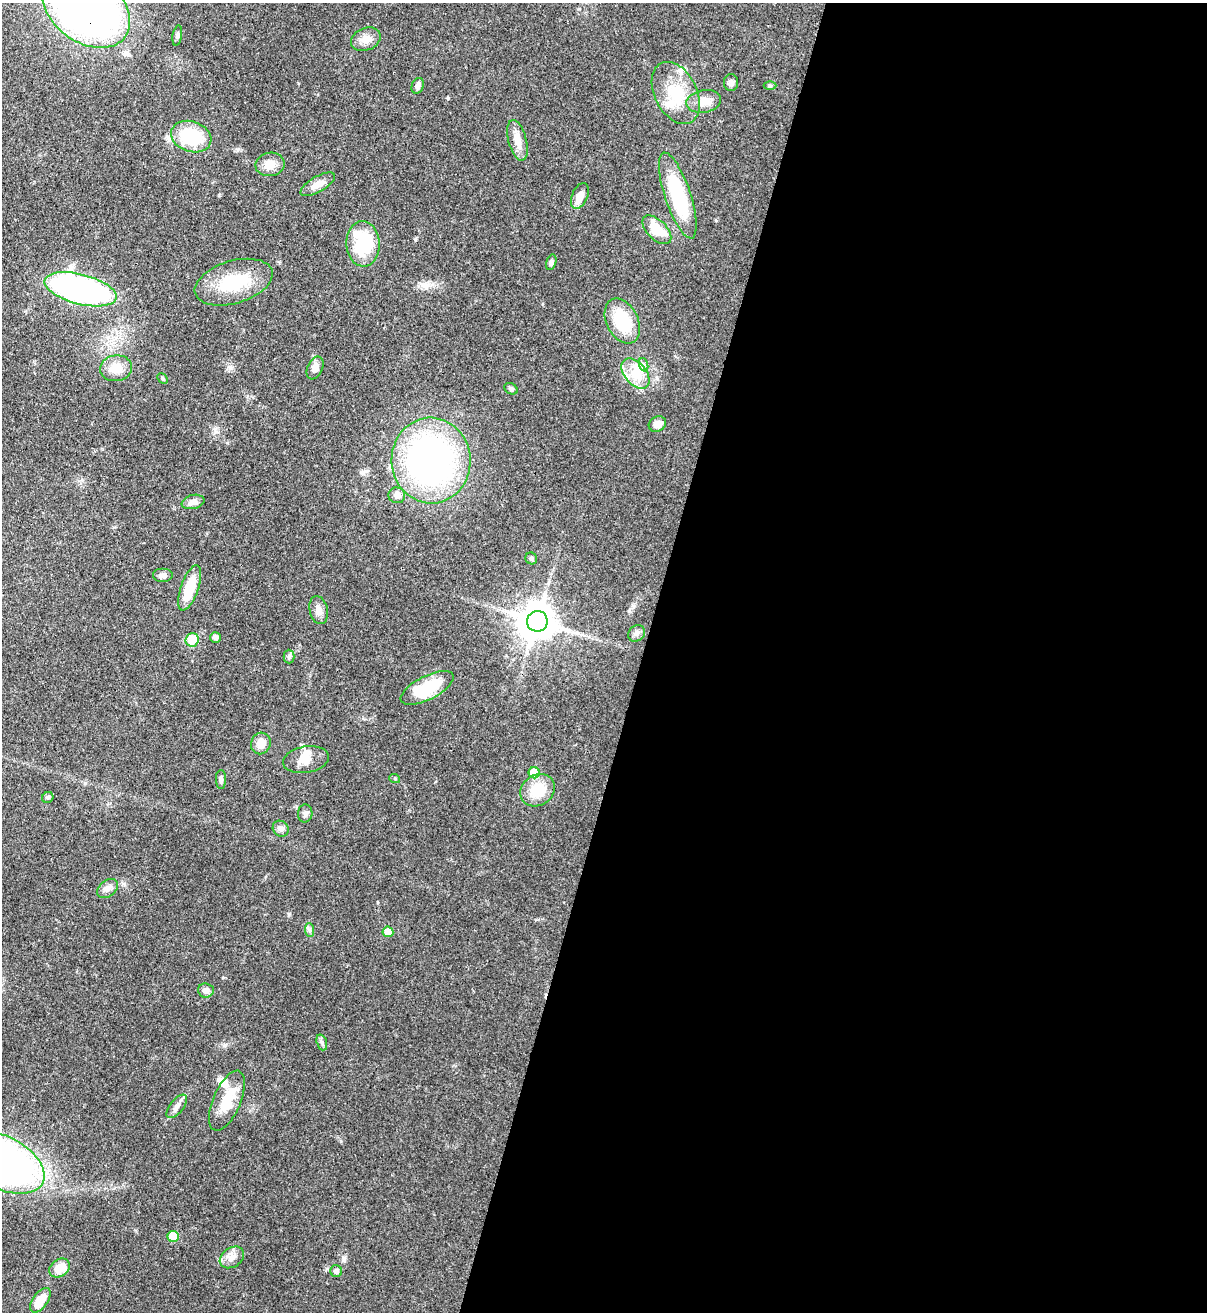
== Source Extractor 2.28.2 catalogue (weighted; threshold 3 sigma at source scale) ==
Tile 12 of 4 x 4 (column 4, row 3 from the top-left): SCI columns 3959-5163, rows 1342-2651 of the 5380 x 5303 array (HDU 1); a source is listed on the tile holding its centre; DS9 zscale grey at full resolution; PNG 1209 x 1314 px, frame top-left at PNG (2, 3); each listed source drawn as its Kron ellipse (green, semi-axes under 4 px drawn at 4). Shown black and unused: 47% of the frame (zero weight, under 3 of 4 exposures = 7% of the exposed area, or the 3 px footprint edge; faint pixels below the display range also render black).
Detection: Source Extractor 2.28.2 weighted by HDU 2 'WHT'; one run over the whole footprint, this tile lists its part. Background 0.0834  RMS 0.0039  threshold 0.0177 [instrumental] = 3 sigma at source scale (4.5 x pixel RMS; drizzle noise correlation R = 1.50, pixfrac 1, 0.05/0.05 arcsec/px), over >= 5 px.
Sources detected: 68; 6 inside a brighter listed object's ellipse — not listed separately; the other 62 listed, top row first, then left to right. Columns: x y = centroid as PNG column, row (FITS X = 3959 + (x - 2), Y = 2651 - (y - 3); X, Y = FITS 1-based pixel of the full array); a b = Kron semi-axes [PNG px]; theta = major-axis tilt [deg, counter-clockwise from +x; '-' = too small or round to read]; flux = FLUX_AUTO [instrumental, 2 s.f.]
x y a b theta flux
86 8 49 34 -37 270
177 36 10 4 81 0.94
366 39 15 11 23 3.8
731 83 8 7 - 1.6
418 86 8 6 69 1.7
770 86 6 4 0 0.56
676 93 33 21 -63 15
704 101 17 11 10 5.3
191 137 20 15 -19 21
517 140 21 9 -75 4.7
270 164 14 11 9 4.3
318 184 19 7 30 4
678 195 45 13 -72 29
580 196 13 8 66 4
657 230 18 9 -44 10
363 244 23 16 -89 21
551 262 8 5 73 0.98
234 282 40 21 17 20
80 289 37 15 -14 110
622 321 24 15 -63 18
644 365 7 4 -71 0.88
116 368 16 13 7 5.8
315 368 12 7 67 2.5
635 373 17 11 -49 6.5
163 378 6 4 -45 0.5
511 389 7 5 -28 0.89
657 424 9 7 28 3
431 460 43 39 -86 140
397 495 8 8 - 2.2
193 502 11 7 13 2.5
531 558 6 5 - 0.83
163 576 10 7 0 1.5
190 588 24 9 71 12
319 610 14 9 -77 2.5
537 621 10 10 - 1100
637 633 9 7 42 1.3
216 637 5 5 - 1.6
192 640 7 6 - 8.6
289 656 7 5 -89 0.82
427 688 29 12 27 18
261 743 11 9 68 3.8
306 760 23 13 10 5.1
534 773 5 5 - 11
221 779 9 5 -90 1.1
395 779 5 3 - 0.42
537 790 18 15 34 11
48 797 6 5 - 0.76
305 813 9 7 86 1.4
281 829 8 7 - 1.4
108 888 11 8 38 2
310 930 7 4 -88 0.87
388 932 5 5 - 4.8
206 990 8 7 - 2.1
322 1042 8 5 -71 0.95
227 1101 32 14 67 11
177 1106 14 7 52 1.8
3 1163 44 26 -27 260
173 1236 5 5 - 11
232 1257 13 9 34 3.2
60 1268 11 8 37 6.1
336 1271 6 5 - 1.5
40 1300 14 7 54 7.7
Overlapping masked pixels (flux is a lower limit): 2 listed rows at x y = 86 8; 3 1163
Isophote crosses this tile's border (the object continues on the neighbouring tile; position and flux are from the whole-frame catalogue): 2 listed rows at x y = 86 8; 3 1163
Unlisted compact peaks at least as high as the median listed source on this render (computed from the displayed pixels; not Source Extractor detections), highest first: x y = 415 239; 225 1045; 289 914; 230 368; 238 149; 341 1141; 634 606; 227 443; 426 286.